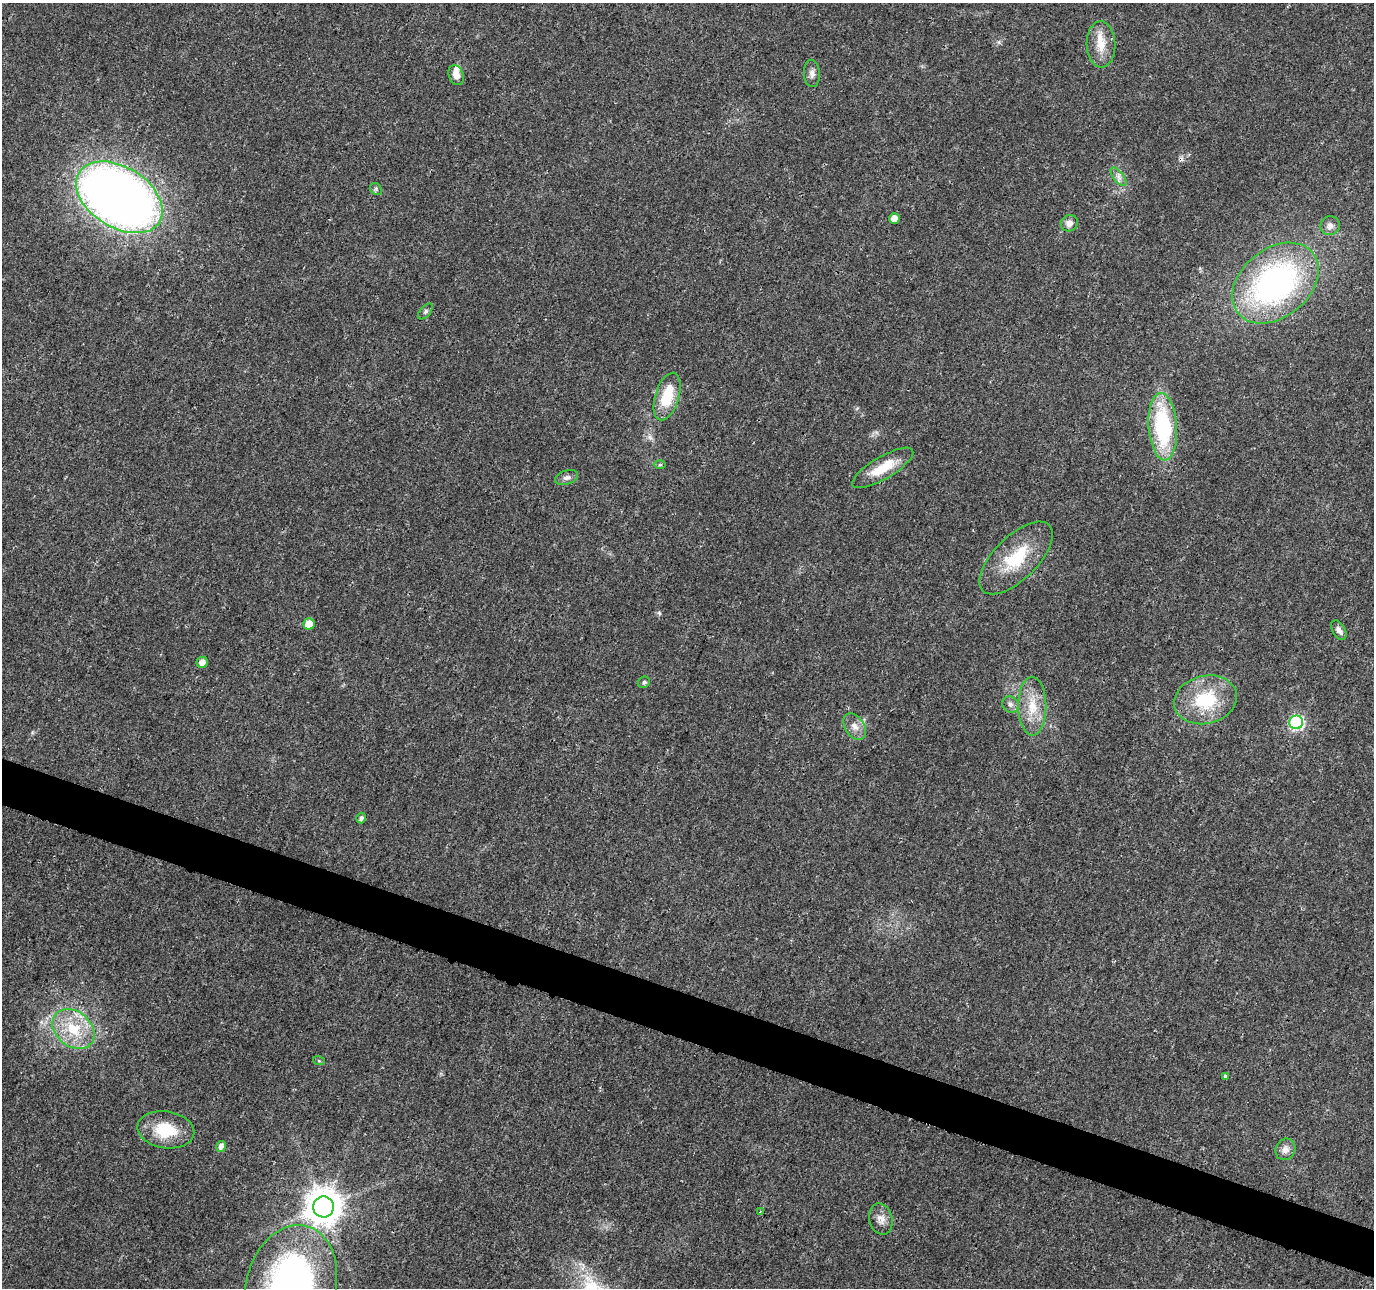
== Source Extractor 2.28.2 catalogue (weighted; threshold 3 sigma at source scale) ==
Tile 6 of 4 x 4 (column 2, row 2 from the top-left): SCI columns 1379-2750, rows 2790-4075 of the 5505 x 5644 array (HDU 1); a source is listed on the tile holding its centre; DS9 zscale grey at full resolution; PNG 1376 x 1290 px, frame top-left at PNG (2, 3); each listed source drawn as its Kron ellipse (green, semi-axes under 4 px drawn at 4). Shown black and unused: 4% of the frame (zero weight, under 3 of 4 exposures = <1% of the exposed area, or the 3 px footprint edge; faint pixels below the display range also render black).
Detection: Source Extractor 2.28.2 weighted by HDU 2 'WHT'; one run over the whole footprint, this tile lists its part. Background 0.0261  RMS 0.0033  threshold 0.0148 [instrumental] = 3 sigma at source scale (4.5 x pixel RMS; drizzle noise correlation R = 1.50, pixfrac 1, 0.0396/0.0396 arcsec/px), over >= 5 px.
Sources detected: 39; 1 cosmic-ray / hot-pixel residue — neither listed nor drawn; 1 inside a brighter listed object's ellipse — not listed separately; the other 37 listed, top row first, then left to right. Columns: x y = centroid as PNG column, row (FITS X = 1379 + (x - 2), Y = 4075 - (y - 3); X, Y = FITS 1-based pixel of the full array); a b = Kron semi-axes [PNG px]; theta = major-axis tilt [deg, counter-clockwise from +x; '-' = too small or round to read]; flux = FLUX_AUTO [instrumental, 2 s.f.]
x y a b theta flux
1101 44 23 14 -88 6.1
812 73 13 8 -87 1.7
456 75 10 7 -70 2.5
1119 177 11 5 -51 1.4
376 189 6 5 - 0.58
119 197 47 30 -32 300
894 219 5 5 - 2.7
1069 223 9 8 - 2.1
1330 226 10 9 - 1.7
1275 283 48 34 39 92
425 311 9 5 50 0.8
667 396 24 12 73 11
1163 427 34 14 -86 36
660 465 6 4 1 0.43
883 468 35 11 31 8.9
566 478 12 7 18 1.4
1016 558 47 22 45 17
309 624 5 5 - 6
1339 630 11 6 -59 1.6
202 662 5 5 - 2.2
644 682 6 5 - 0.73
1206 700 32 24 14 18
1010 704 8 7 - 1.3
1032 706 29 14 -90 8.5
1296 722 7 6 - 55
855 726 14 9 -57 2.7
361 818 5 5 - 1.1
73 1029 23 17 -39 12
319 1061 6 4 -19 0.4
1225 1077 4 3 - 3
166 1130 28 18 -9 12
221 1146 5 5 - 1.8
1285 1149 11 9 61 2.3
324 1207 10 10 - 690
760 1212 3 2 - 0.31
881 1219 16 11 -76 2.9
291 1287 63 45 75 140
Isophote crosses this tile's border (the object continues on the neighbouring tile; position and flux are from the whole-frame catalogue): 1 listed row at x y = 291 1287
Unlisted compact peaks at least as high as the median listed source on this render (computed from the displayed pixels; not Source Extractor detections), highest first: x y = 659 613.